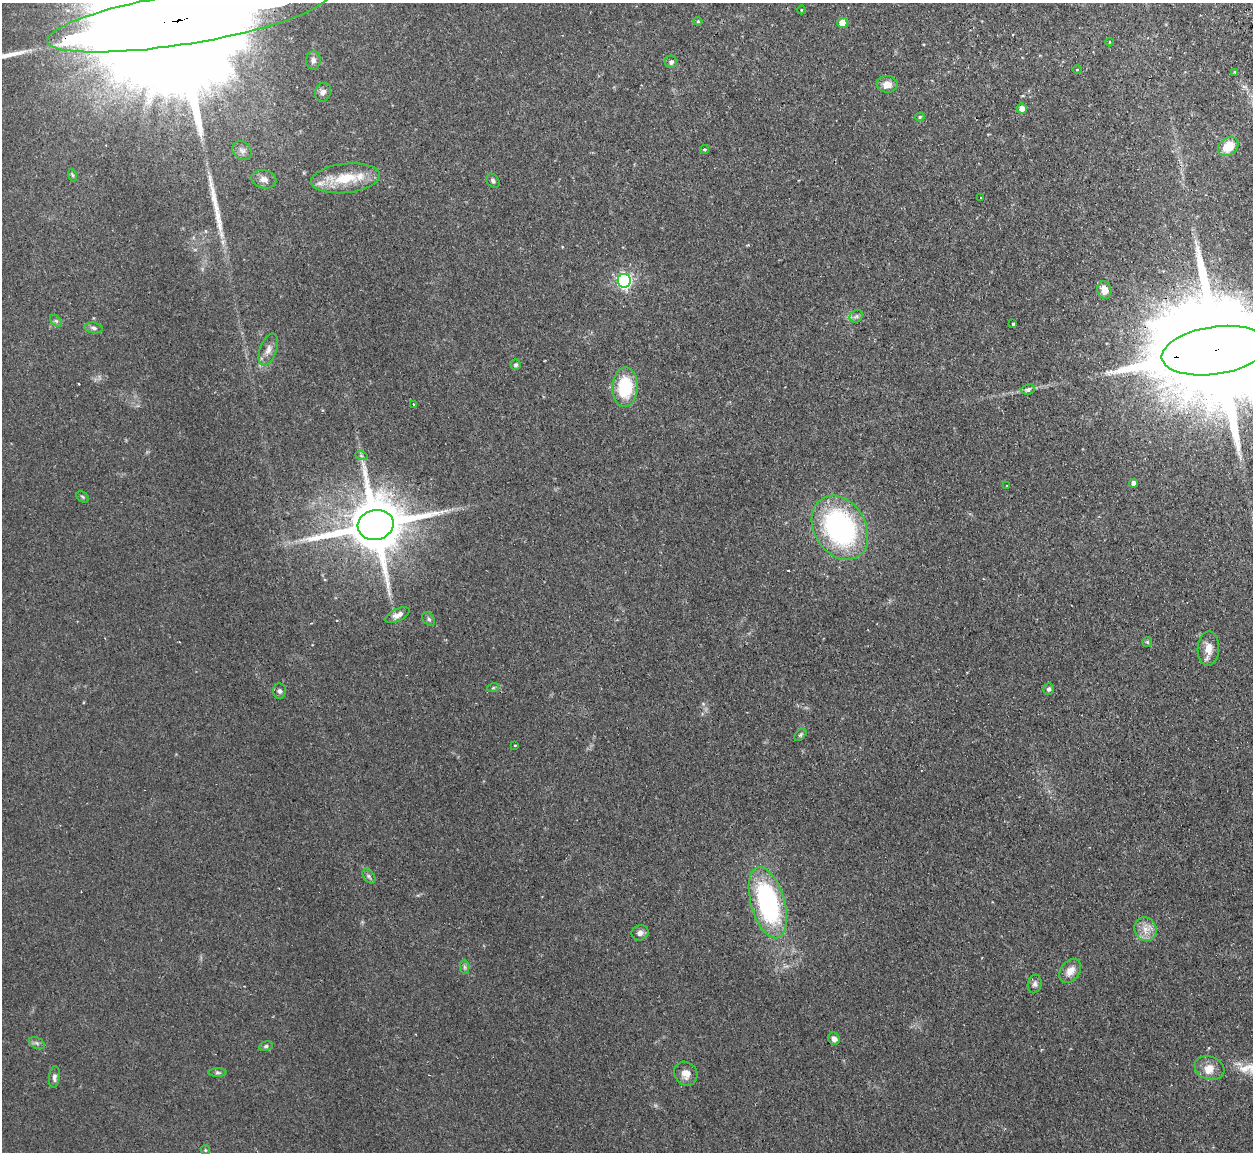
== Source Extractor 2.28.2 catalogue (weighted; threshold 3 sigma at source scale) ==
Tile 10 of 4 x 4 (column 2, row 3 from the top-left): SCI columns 1286-2536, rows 1313-2462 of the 5072 x 5047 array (HDU 1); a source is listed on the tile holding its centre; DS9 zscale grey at full resolution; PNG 1255 x 1154 px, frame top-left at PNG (2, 3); each listed source drawn as its Kron ellipse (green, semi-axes under 4 px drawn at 4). Shown black and unused: <1% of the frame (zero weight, under 2 of 3 exposures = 4% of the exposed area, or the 3 px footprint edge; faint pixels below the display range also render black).
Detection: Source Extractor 2.28.2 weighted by HDU 2 'WHT'; one run over the whole footprint, this tile lists its part. Background 0.0595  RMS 0.0067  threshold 0.0302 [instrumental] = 3 sigma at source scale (4.5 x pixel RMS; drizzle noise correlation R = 1.50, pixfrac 1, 0.05/0.05 arcsec/px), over >= 5 px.
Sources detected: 73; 2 inside a brighter object's white glare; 4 cosmic-ray / hot-pixel residue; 1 long thin detection or spike segment (spike, bleed or trail) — neither listed nor drawn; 3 inside a brighter listed object's ellipse — not listed separately; the other 63 listed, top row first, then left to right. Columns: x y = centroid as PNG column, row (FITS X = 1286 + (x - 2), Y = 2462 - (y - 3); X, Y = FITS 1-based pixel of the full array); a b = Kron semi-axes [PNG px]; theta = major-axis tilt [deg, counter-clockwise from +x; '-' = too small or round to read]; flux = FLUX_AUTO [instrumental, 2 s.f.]
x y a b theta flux
801 10 4 3 - 0.5
187 18 142 25 9 97000
698 21 4 4 - 0.73
842 23 5 5 - 11
1109 42 4 3 - 0.5
313 60 9 7 88 2.7
671 62 6 6 - 1.9
1077 70 5 3 - 0.54
1235 72 4 3 - 0.73
887 84 10 8 -6 6.6
323 92 9 8 - 2.7
1022 108 5 5 - 4.3
920 117 5 4 - 0.99
1228 147 11 8 38 14
704 149 4 4 - 1
242 151 10 9 - 3
72 175 6 4 -71 1
346 178 35 14 6 24
264 179 12 9 -10 4.2
493 181 8 6 -52 1.9
980 197 3 3 - 1.3
624 281 7 6 - 160
1104 290 9 7 -75 6.6
856 316 7 5 44 1.7
56 321 7 4 -44 1.4
1013 323 3 3 - 2.6
93 328 9 5 -8 1.9
268 350 17 8 71 4.7
1214 351 53 24 8 32000
516 365 5 5 - 1.3
625 387 20 13 88 34
1028 389 7 5 8 2.6
414 404 3 3 - 1.2
361 455 6 4 -20 1
1134 483 4 4 - 4.1
1007 486 3 2 - 0.48
82 497 7 5 -36 1.1
376 525 18 15 13 5200
840 528 34 25 -59 130
397 615 13 6 26 3.6
429 619 7 5 -53 1.5
1147 642 5 5 - 0.87
1208 648 17 11 88 7.4
493 688 6 4 19 0.76
1049 689 6 5 - 1.7
279 691 7 6 - 1.8
800 735 7 4 48 1.2
515 745 4 3 - 0.57
369 876 8 5 -55 1.6
768 903 37 17 -74 110
1145 929 12 11 - 6.9
640 933 8 7 - 3
464 967 7 4 -89 1.5
1070 971 13 9 53 6.1
1035 984 9 7 79 2.2
834 1039 6 5 - 3.5
37 1043 8 5 -25 1.6
266 1046 7 4 12 1.2
1210 1068 15 11 -19 7.2
217 1073 9 4 0 1.3
686 1074 12 11 - 6
54 1077 11 5 84 2.2
205 1150 5 4 - 0.8
Overlapping masked pixels (flux is a lower limit): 2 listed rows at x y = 187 18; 1214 351
Isophote crosses this tile's border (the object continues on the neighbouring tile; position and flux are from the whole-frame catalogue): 2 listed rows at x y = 187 18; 1214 351